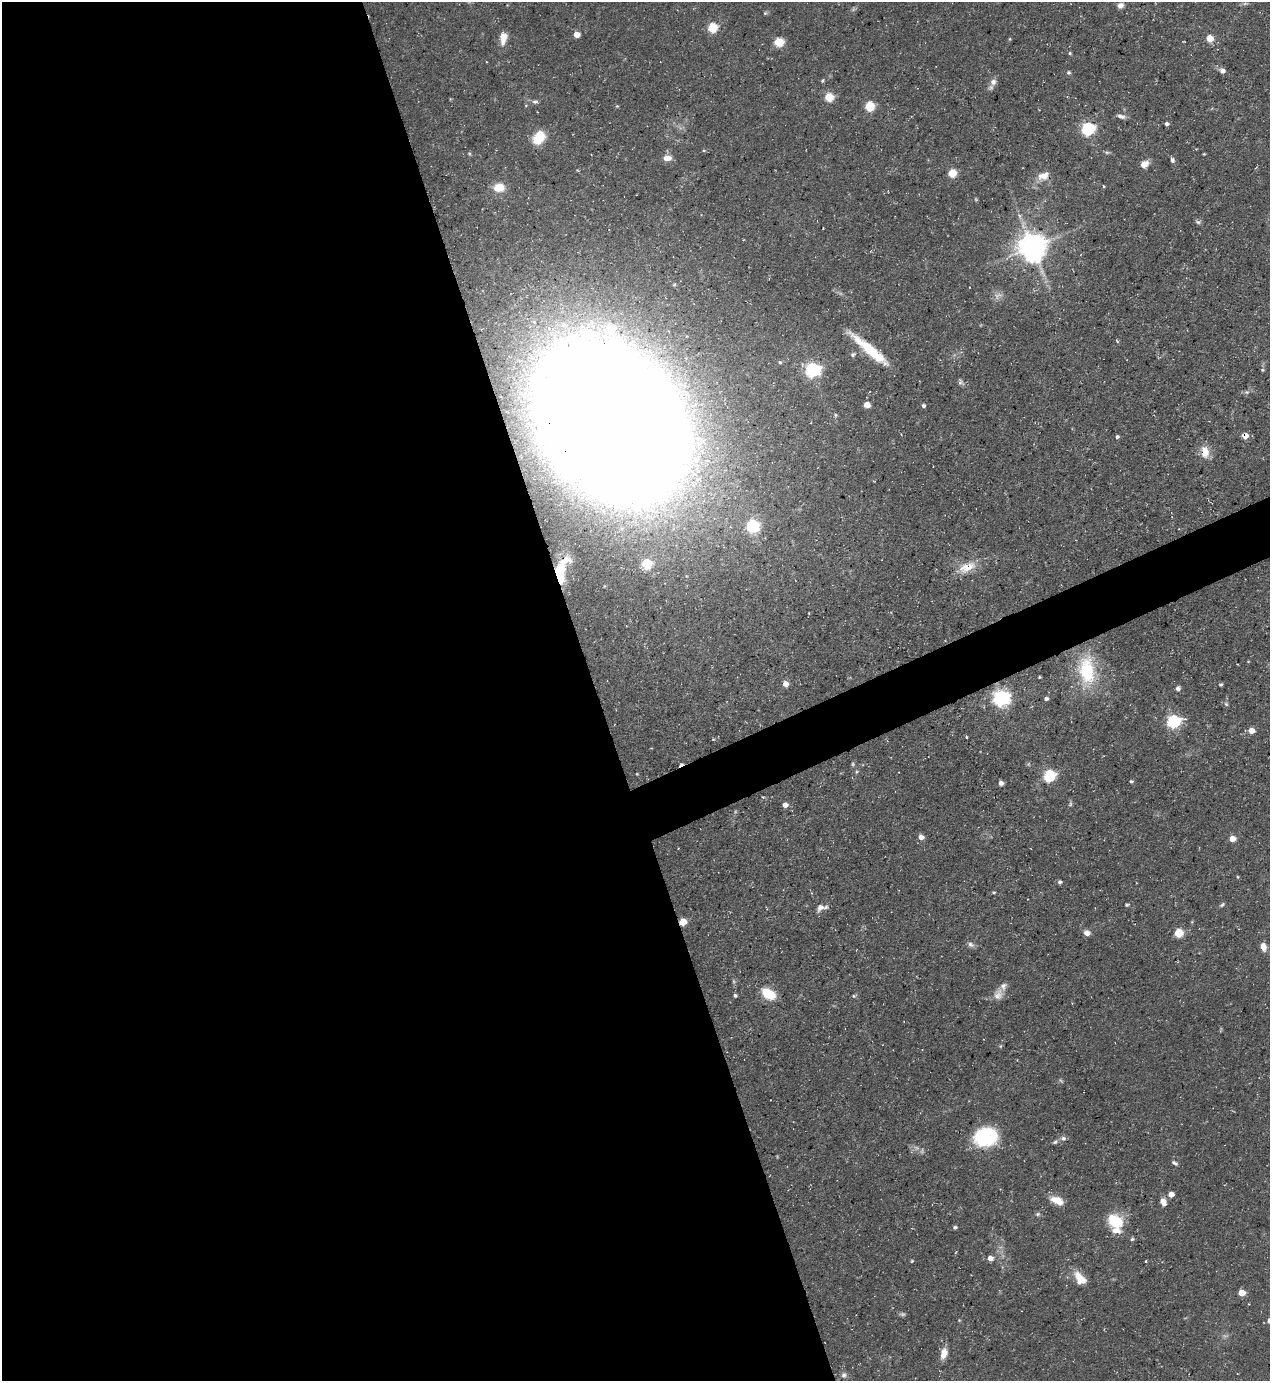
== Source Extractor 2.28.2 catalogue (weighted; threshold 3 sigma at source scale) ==
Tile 9 of 4 x 4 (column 1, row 3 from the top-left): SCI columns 279-1546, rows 1380-2758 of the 5499 x 5515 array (HDU 1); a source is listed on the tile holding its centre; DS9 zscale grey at full resolution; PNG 1272 x 1383 px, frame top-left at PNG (2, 2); no overlay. Shown black and unused: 49% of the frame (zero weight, under 3 of 5 exposures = <1% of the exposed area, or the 3 px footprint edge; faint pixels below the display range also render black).
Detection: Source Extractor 2.28.2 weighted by HDU 2 'WHT'; one run over the whole footprint, this tile lists its part. Background 0.0593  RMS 0.004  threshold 0.0181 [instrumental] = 3 sigma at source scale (4.5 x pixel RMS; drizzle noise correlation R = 1.50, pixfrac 1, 0.05/0.05 arcsec/px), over >= 5 px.
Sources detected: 117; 6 too faint to see at this stretch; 2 cosmic-ray / hot-pixel residue — not listed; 4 inside a brighter listed object's ellipse — not listed separately; the other 105 listed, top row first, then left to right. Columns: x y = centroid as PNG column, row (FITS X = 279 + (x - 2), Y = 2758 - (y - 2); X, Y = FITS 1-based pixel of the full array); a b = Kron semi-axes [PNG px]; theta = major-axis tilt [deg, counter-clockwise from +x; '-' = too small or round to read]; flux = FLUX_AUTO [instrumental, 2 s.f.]
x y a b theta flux
1120 5 7 6 - 1.9
765 13 5 4 - 0.53
712 27 5 5 - 25
577 34 5 5 - 3.9
503 38 17 8 83 4
1210 38 5 5 - 10
1009 39 5 3 - 0.39
779 42 5 5 - 23
1070 53 5 4 - 0.51
1222 71 6 6 - 1.9
1069 73 5 5 - 0.73
822 81 5 4 - 0.55
993 82 11 9 69 2.3
829 97 5 5 - 18
535 102 7 5 7 1.1
617 106 4 4 - 0.37
869 106 5 5 - 25
1121 116 11 5 -22 1.5
1167 124 5 4 - 0.92
1088 129 6 6 - 81
539 138 18 13 53 8
1107 152 7 4 -1 0.71
667 158 10 7 3 3
1172 160 7 5 -71 0.99
1144 164 9 7 30 3.9
952 173 5 5 - 15
1043 176 16 10 26 4.4
1103 186 5 3 - 0.36
499 187 12 9 8 6.4
1019 216 7 4 -87 0.85
1198 222 8 4 -8 0.75
1032 247 8 8 - 640
869 349 51 9 -40 18
853 354 8 6 28 1
780 362 5 4 - 0.61
812 370 6 6 - 110
1262 370 5 4 - 0.48
961 382 8 6 -71 0.99
1246 392 7 5 -10 0.87
867 405 7 6 - 2.6
923 405 5 4 - 0.87
835 415 5 5 - 0.57
611 421 94 67 -57 3900
1245 436 6 5 - 3.7
1117 437 4 4 - 0.92
1205 452 17 10 -82 5.1
752 526 6 6 - 59
646 564 5 5 - 24
967 567 28 13 22 7.7
560 571 22 10 -86 7.8
1087 670 37 21 -83 25
1039 677 3 3 - 0.45
785 684 5 5 - 3.6
1221 685 5 4 - 0.55
1178 688 6 6 - 1.2
1001 698 7 6 - 160
1046 699 5 4 - 1.2
1226 704 6 5 - 0.7
1174 721 6 5 - 75
1251 730 5 5 - 5.1
713 739 4 3 - 0.35
853 764 6 4 -89 0.55
637 774 4 3 - 0.29
1049 775 6 5 - 55
1131 781 5 4 - 0.6
1001 783 5 4 - 1.6
1070 804 7 5 61 0.69
785 805 5 4 - 2.7
921 837 6 6 - 2.2
1232 839 5 5 - 5.3
1237 877 5 3 - 0.36
1060 882 5 4 - 0.86
994 892 5 3 - 0.51
1127 905 6 4 20 0.52
1222 905 7 4 38 0.67
820 907 11 8 55 2.3
683 922 5 5 - 9.2
1087 933 8 7 - 2.1
1179 933 5 5 - 20
971 945 9 6 -32 1.4
1263 947 9 6 -74 3.1
768 994 16 10 -33 9.7
735 995 5 4 - 0.75
998 995 16 12 57 3.5
854 996 6 5 - 0.6
985 1137 24 19 13 27
1063 1138 7 6 - 1.2
1055 1142 7 5 44 0.81
1175 1163 8 4 -31 0.89
1171 1194 5 4 - 4.6
1057 1200 15 7 -24 5.7
1163 1202 9 6 -69 2.9
1038 1214 6 5 - 0.78
1115 1221 19 14 -33 13
955 1227 5 4 - 0.74
1132 1239 5 4 - 0.7
990 1258 5 5 - 2.8
912 1261 5 3 - 0.39
1146 1261 4 2 - 0.32
1080 1278 17 10 -52 6.3
1241 1293 5 5 - 7.8
959 1320 5 4 - 0.38
1269 1320 5 4 - 2.6
944 1353 12 7 76 4.5
844 1375 8 7 - 1.3
Overlapping masked pixels (flux is a lower limit): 4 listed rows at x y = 611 421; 1245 436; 560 571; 683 922
Isophote crosses this tile's border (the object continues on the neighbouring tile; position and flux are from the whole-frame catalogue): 1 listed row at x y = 1269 1320